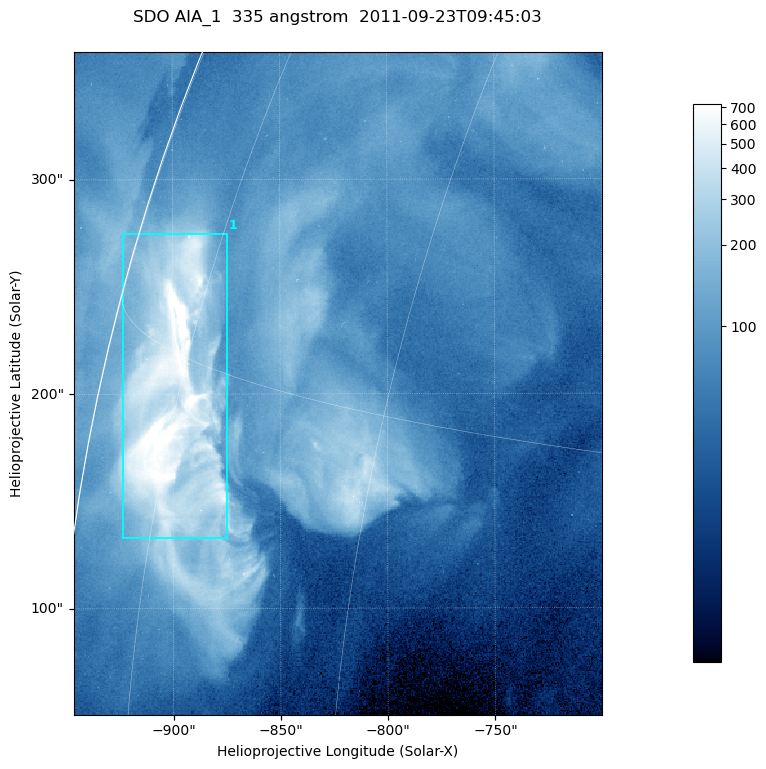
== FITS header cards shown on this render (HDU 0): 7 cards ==
TELESCOP= 'SDO     '           /
INSTRUME= 'AIA_1   '           /
WAVELNTH=                  335 /
WAVEUNIT= 'angstrom'           /
DATE-OBS= '2011-09-23T09:45:03.62' /
CTYPE1  = 'HPLN-TAN'           /
CTYPE2  = 'HPLT-TAN'           /

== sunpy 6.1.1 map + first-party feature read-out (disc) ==
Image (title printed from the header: SDO AIA_1  335 angstrom  2011-09-23T09:45:03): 410 x 514 px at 0.601 arcsec/px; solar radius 956 arcsec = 1591 px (partial field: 2.5% of the solar disc is inside the frame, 93% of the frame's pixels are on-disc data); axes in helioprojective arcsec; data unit not stated in the header (colour bar unlabelled)
Pointing: header CRPIX1/2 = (2042.06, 2043.86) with CRVAL1/2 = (0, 0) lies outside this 410 x 514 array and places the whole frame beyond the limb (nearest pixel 1.41 R_sun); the SolarSoft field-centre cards XCEN/YCEN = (-823.1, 204.8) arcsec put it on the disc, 1306 arcsec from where CRPIX/CRVAL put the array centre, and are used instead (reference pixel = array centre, CRVAL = XCEN/YCEN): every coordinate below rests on XCEN/YCEN
Orientation: roll -0.142 deg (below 1 deg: not rotated)
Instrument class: DISC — disc imager (sunpy class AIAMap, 335 A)
Bright regions (active regions / flare kernels): reference = the on-disc median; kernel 3 px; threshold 5 sigma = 272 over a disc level ~73.1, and >= 1.15x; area >= 210 px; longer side >= 5 px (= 3 arcsec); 1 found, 1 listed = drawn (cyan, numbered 1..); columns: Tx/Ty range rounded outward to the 2 arcsec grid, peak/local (2 s.f.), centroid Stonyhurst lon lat
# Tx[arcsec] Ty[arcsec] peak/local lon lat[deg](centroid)
1 -924..-874 132..276 14 -76 +14
Off-limb structures (1.02-1.3 R_sun): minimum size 105 px: none found